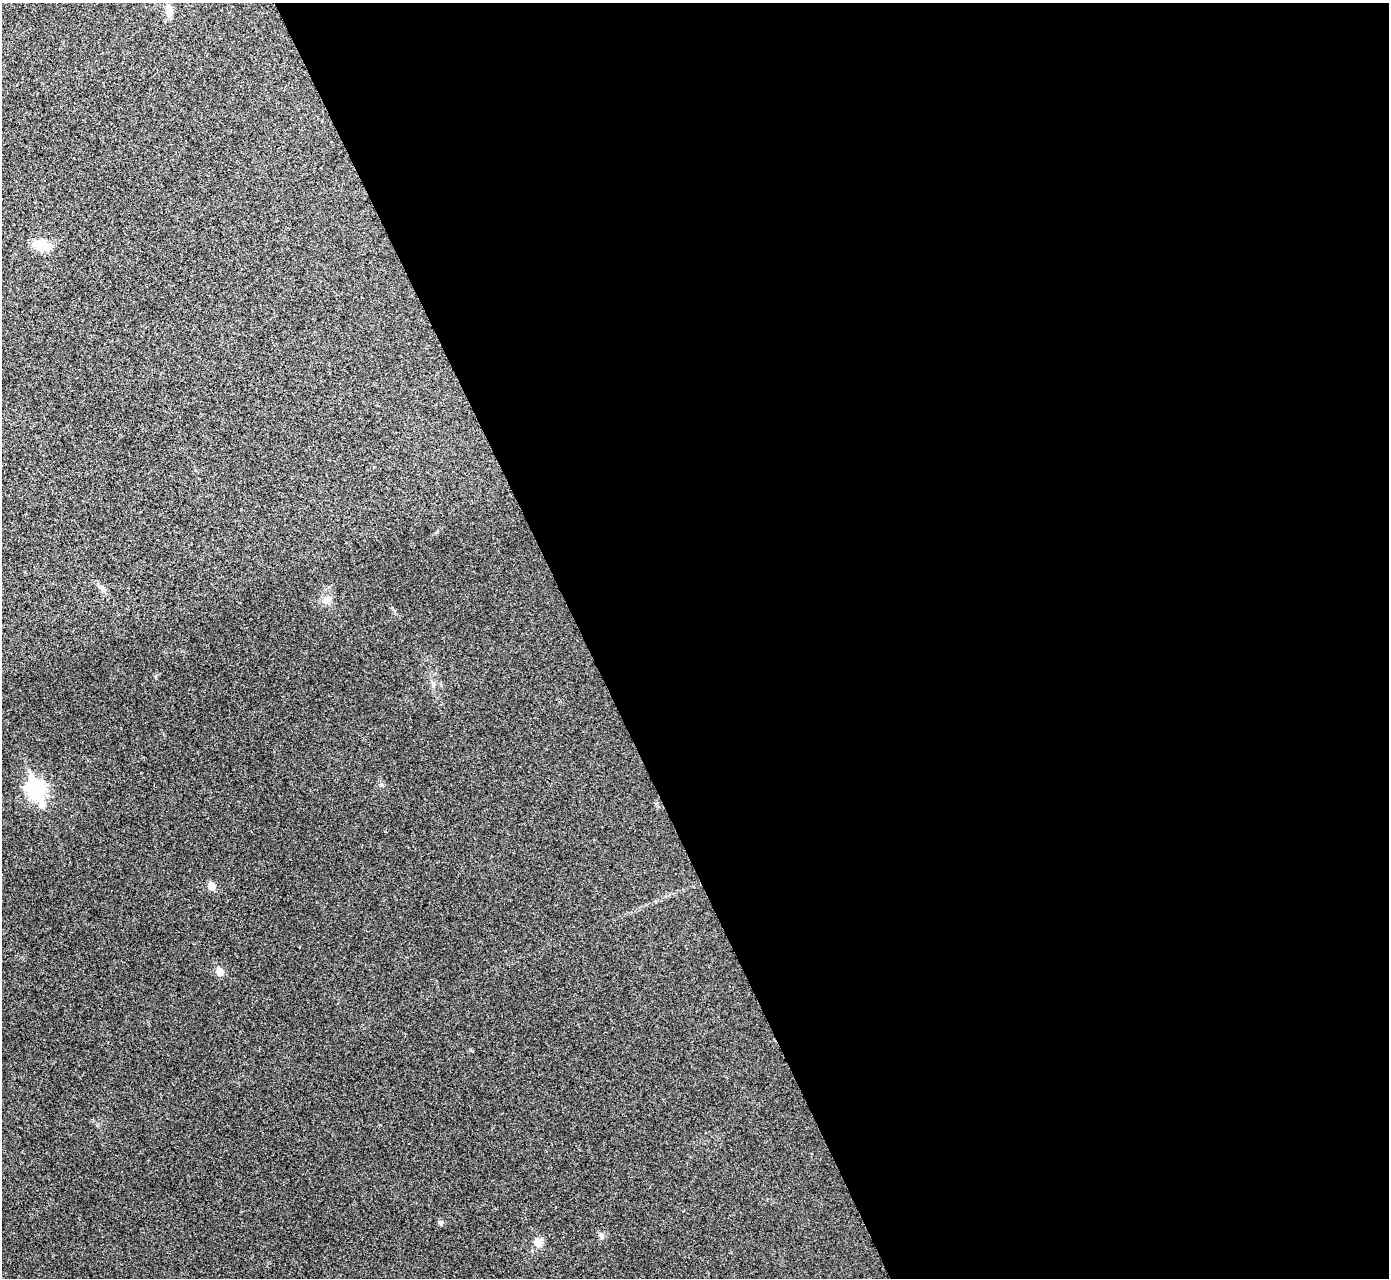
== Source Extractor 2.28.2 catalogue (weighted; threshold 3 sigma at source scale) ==
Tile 8 of 4 x 4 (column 4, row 2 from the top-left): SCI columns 4167-5553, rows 2710-3985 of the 5559 x 5548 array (HDU 1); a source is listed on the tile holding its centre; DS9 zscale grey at full resolution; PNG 1391 x 1280 px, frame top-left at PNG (2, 3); no overlay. Shown black and unused: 58% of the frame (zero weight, under 3 of 4 exposures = <1% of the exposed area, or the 3 px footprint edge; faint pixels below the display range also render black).
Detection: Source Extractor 2.28.2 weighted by HDU 2 'WHT'; one run over the whole footprint, this tile lists its part. Background 0.0488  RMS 0.0067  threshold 0.0301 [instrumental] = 3 sigma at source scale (4.5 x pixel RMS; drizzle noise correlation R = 1.50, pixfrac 1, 0.05/0.05 arcsec/px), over >= 5 px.
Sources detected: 11; all 11 listed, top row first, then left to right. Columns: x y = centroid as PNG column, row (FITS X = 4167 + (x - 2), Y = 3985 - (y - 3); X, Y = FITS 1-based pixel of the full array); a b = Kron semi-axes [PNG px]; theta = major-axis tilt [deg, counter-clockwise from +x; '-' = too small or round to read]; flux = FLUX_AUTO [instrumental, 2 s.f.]
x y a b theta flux
169 10 12 8 -85 6.3
42 244 21 12 -7 12
103 589 10 6 -21 2.1
326 600 11 9 50 4.2
381 785 6 5 - 1.1
36 790 11 7 -67 210
212 886 6 5 - 9.1
220 972 6 5 - 11
441 1222 6 6 - 1.5
601 1235 9 5 -73 1.8
538 1242 11 11 - 5.1